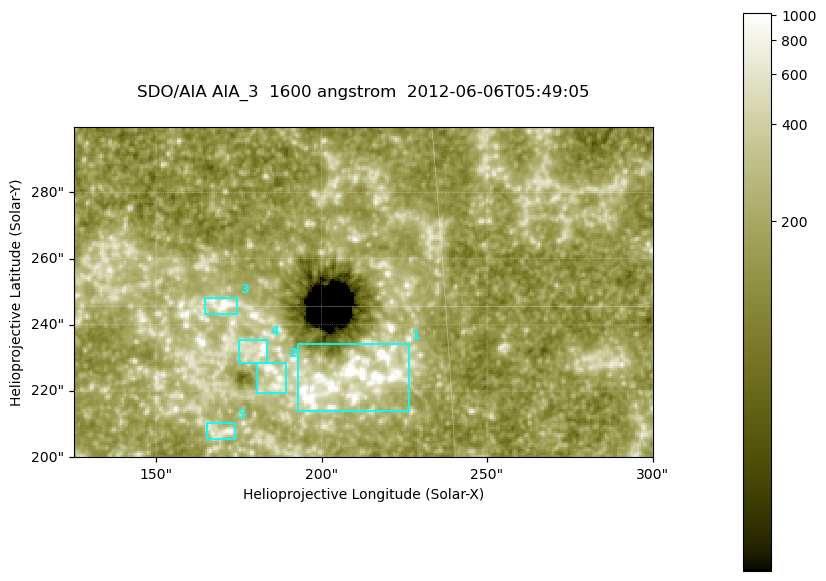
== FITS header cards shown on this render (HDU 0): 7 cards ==
TELESCOP= 'SDO/AIA '
INSTRUME= 'AIA_3   '
WAVELNTH=                 1600
WAVEUNIT= 'angstrom'
DATE-OBS= '2012-06-06T05:49:05.12'
CTYPE1  = 'HPLN-TAN'
CTYPE2  = 'HPLT-TAN'

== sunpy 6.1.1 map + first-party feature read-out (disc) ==
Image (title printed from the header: SDO/AIA AIA_3  1600 angstrom  2012-06-06T05:49:05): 287 x 164 px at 0.609 arcsec/px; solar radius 946 arcsec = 1552 px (partial field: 0.6% of the solar disc is inside the frame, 100% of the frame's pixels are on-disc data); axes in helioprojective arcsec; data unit not stated in the header (colour bar unlabelled)
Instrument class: DISC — disc imager (sunpy class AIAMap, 1600 A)
Bright regions (active regions / flare kernels): reference = the on-disc median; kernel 3 px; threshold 5 sigma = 325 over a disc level ~181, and >= 1.15x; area >= 47 px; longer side >= 3 px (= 1.8 arcsec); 5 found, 5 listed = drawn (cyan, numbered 1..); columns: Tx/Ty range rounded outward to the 2 arcsec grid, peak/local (2 s.f.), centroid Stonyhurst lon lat
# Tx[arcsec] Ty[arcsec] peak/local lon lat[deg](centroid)
1 192..226 214..234 15 +13 +14
2 180..190 218..230 7.7 +12 +14
3 164..176 242..248 8.2 +11 +15
4 174..184 228..236 5.6 +11 +14
5 164..174 204..210 5.6 +11 +13